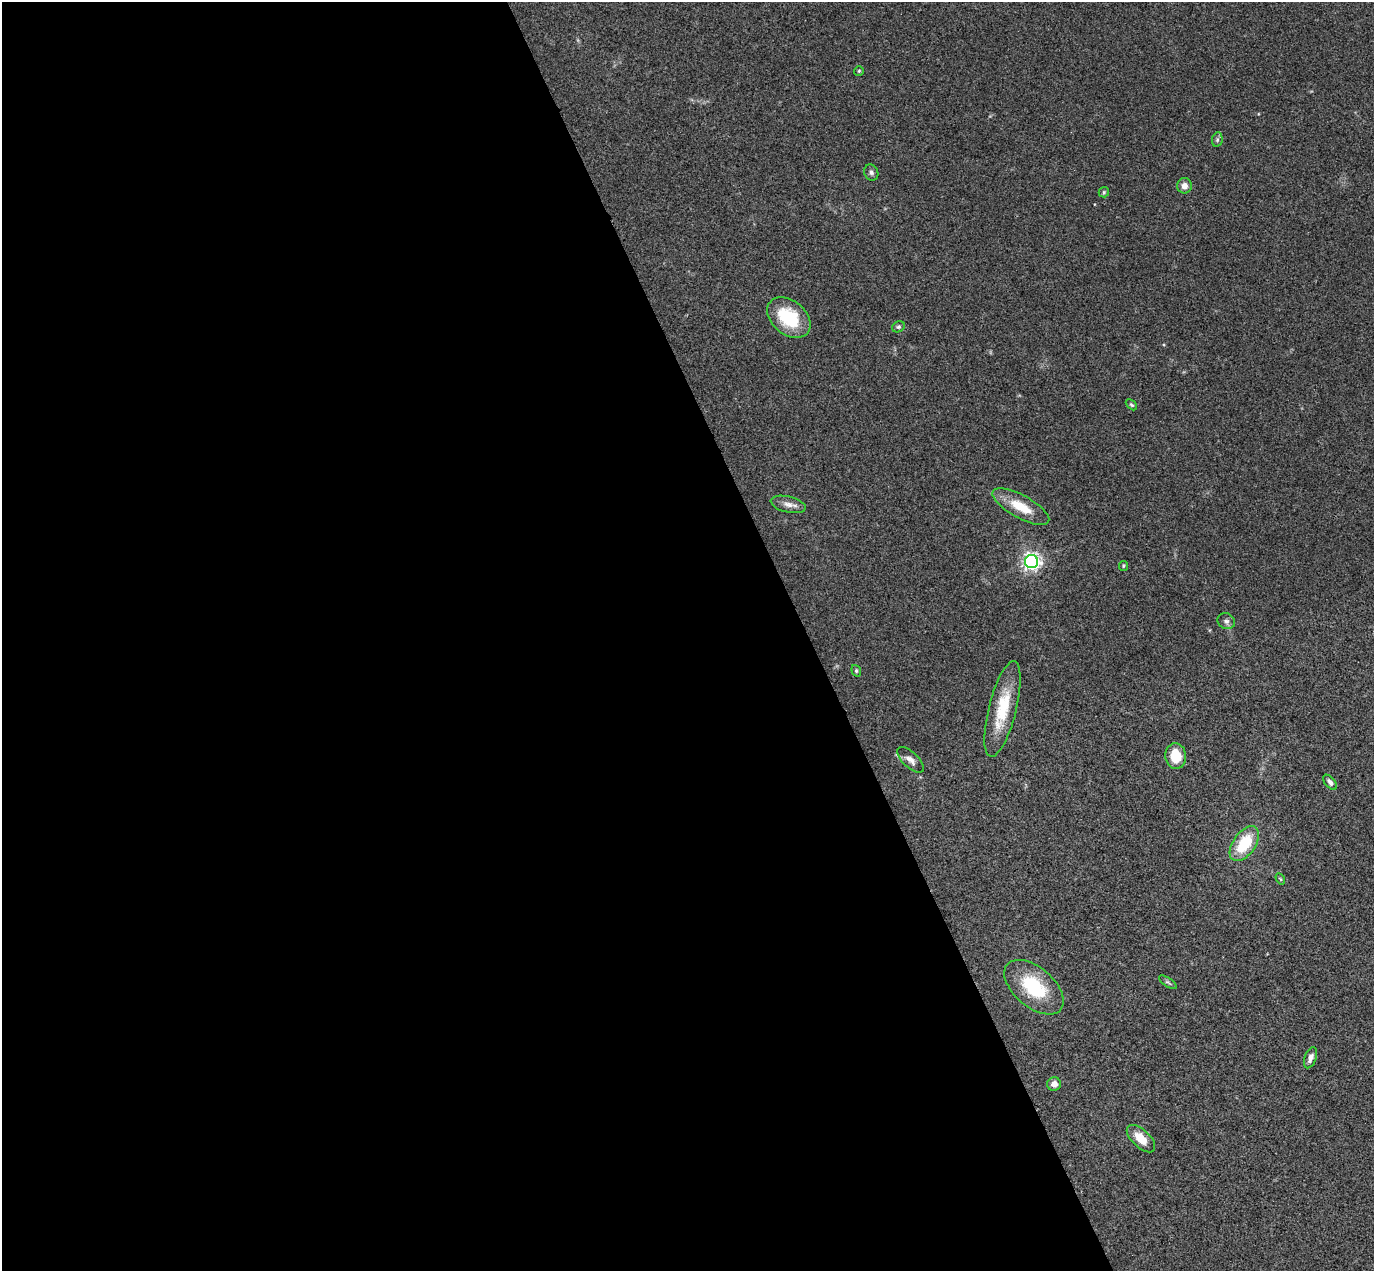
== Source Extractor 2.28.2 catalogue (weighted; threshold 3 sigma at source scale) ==
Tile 9 of 4 x 4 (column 1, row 3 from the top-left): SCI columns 57-1428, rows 1573-2841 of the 5597 x 5556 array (HDU 1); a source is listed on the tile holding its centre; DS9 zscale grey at full resolution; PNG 1376 x 1273 px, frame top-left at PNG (2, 2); each listed source drawn as its Kron ellipse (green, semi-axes under 4 px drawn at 4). Shown black and unused: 59% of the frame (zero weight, under 3 of 4 exposures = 6% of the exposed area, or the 3 px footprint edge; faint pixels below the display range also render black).
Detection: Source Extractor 2.28.2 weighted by HDU 2 'WHT'; one run over the whole footprint, this tile lists its part. Background 0.0535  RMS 0.0051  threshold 0.023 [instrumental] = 3 sigma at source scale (4.5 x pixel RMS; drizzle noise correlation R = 1.50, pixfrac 1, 0.05/0.05 arcsec/px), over >= 5 px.
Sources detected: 25; all 25 listed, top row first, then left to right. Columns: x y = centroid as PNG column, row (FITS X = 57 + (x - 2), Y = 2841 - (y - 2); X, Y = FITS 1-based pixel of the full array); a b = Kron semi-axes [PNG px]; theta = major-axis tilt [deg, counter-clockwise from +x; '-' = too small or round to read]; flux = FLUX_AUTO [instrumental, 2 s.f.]
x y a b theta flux
859 71 5 4 - 0.7
1217 140 7 5 78 1.1
871 172 8 6 -64 1.5
1184 186 8 7 - 3.1
1104 192 5 5 - 0.73
789 318 24 17 -40 26
898 327 6 5 - 0.91
1131 405 6 4 -43 0.76
788 504 18 8 -13 3.6
1021 507 32 11 -29 13
1031 562 6 6 - 210
1123 566 5 4 - 0.66
1226 621 9 7 -26 1.9
856 671 6 4 -70 0.76
1002 709 49 14 76 22
1176 756 13 10 -85 12
910 760 17 7 -43 3.6
1330 782 9 5 -48 1.8
1244 844 20 11 55 21
1280 879 6 4 -59 0.62
1168 982 10 4 -33 0.98
1034 987 35 19 -40 28
1310 1058 11 5 70 2.5
1054 1084 7 6 - 3.1
1141 1139 17 9 -43 8.5